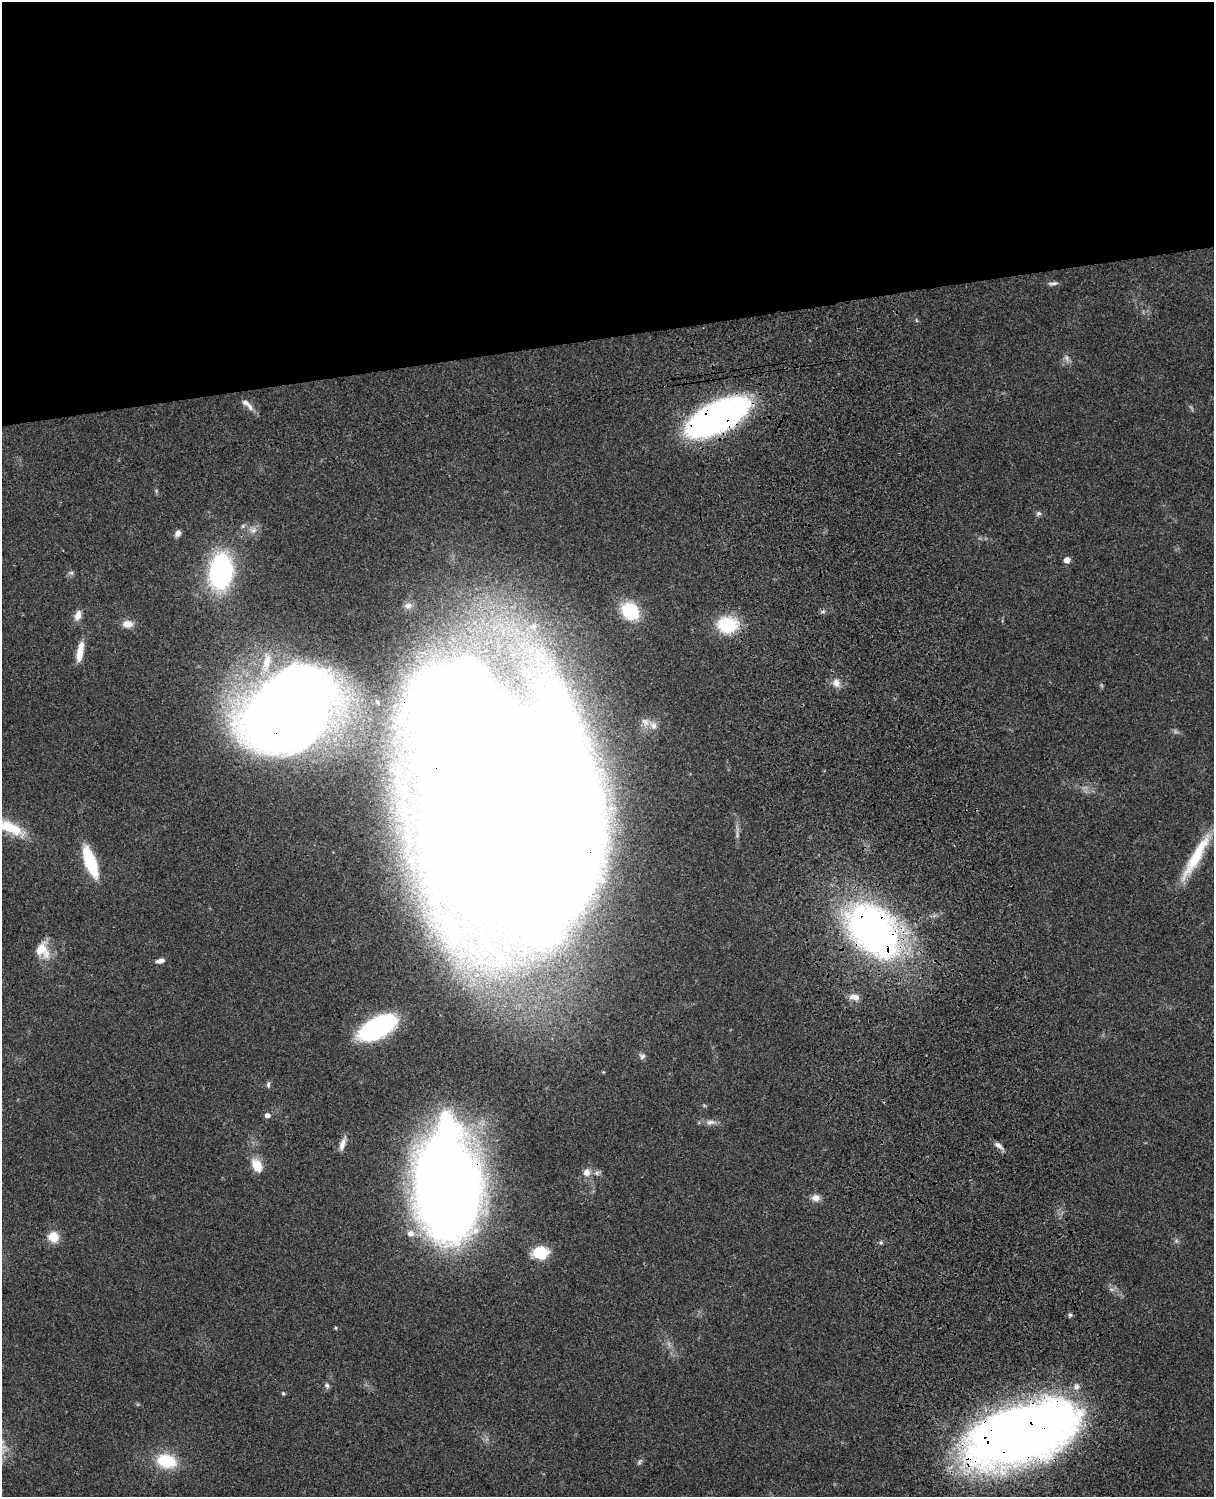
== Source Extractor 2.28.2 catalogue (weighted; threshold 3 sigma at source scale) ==
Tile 2 of 4 x 3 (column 2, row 1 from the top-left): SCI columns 1333-2544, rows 3269-4763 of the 5088 x 4927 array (HDU 1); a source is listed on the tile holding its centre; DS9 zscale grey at full resolution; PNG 1216 x 1499 px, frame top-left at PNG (2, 2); no overlay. Shown black and unused: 23% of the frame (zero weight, under 3 of 4 exposures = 6% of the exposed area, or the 3 px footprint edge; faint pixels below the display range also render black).
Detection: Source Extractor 2.28.2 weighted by HDU 2 'WHT'; one run over the whole footprint, this tile lists its part. Background 0.0774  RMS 0.0058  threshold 0.0259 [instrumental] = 3 sigma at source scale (4.5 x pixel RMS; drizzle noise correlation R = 1.50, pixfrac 1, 0.05/0.05 arcsec/px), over >= 5 px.
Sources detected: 59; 2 too faint to see at this stretch — not listed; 5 inside a brighter listed object's ellipse — not listed separately; the other 52 listed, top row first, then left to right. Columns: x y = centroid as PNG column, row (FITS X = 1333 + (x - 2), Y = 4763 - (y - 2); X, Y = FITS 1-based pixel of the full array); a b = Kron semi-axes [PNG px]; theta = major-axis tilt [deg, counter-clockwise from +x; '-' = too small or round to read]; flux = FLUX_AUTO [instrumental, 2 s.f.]
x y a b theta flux
1053 283 14 4 7 1.8
1066 358 10 7 -63 2.1
250 407 12 6 -58 2.9
718 417 46 21 27 270
1038 513 7 6 - 1.5
243 526 6 5 - 1.1
253 530 11 9 -13 3.7
178 533 7 6 - 2.9
1067 560 5 4 - 5.4
221 571 27 18 82 110
71 573 7 5 -10 1.4
408 605 9 8 - 2.8
630 611 11 9 -40 51
78 615 14 8 71 4.4
128 624 13 9 0 5.3
727 625 20 15 0 31
533 626 13 10 29 6.4
80 651 25 8 79 8.3
836 683 12 9 -74 4.1
288 710 71 51 39 910
645 722 14 10 -76 4.8
505 808 175 79 -76 5200
9 827 44 14 -24 20
1196 857 65 11 60 28
90 862 23 8 -70 50
873 930 49 32 -47 290
42 950 20 15 -69 12
160 961 10 6 14 2.5
854 997 14 7 -8 4.1
378 1027 35 17 28 94
642 1056 9 8 - 1.9
268 1084 9 5 89 1.3
267 1115 6 5 - 2.7
710 1122 14 7 3 3.2
342 1144 18 6 72 3.9
998 1145 13 6 -32 2.9
257 1165 19 12 -62 9
587 1172 9 9 - 4.3
597 1173 9 5 21 1.8
447 1184 95 52 -86 800
816 1198 10 8 -12 3.9
53 1237 9 9 - 12
881 1243 5 3 - 0.84
540 1252 15 11 10 21
1070 1315 5 4 - 0.97
335 1328 4 4 - 0.7
327 1385 7 7 - 1.5
283 1393 4 4 - 0.89
1021 1434 96 47 20 640
2 1442 10 7 34 3.1
166 1461 21 14 -14 25
639 1462 10 5 57 1.3
Overlapping masked pixels (flux is a lower limit): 6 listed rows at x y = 718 417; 288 710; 505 808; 873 930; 447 1184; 1021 1434
Isophote crosses this tile's border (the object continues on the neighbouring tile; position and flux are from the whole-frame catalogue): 2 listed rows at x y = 9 827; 2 1442